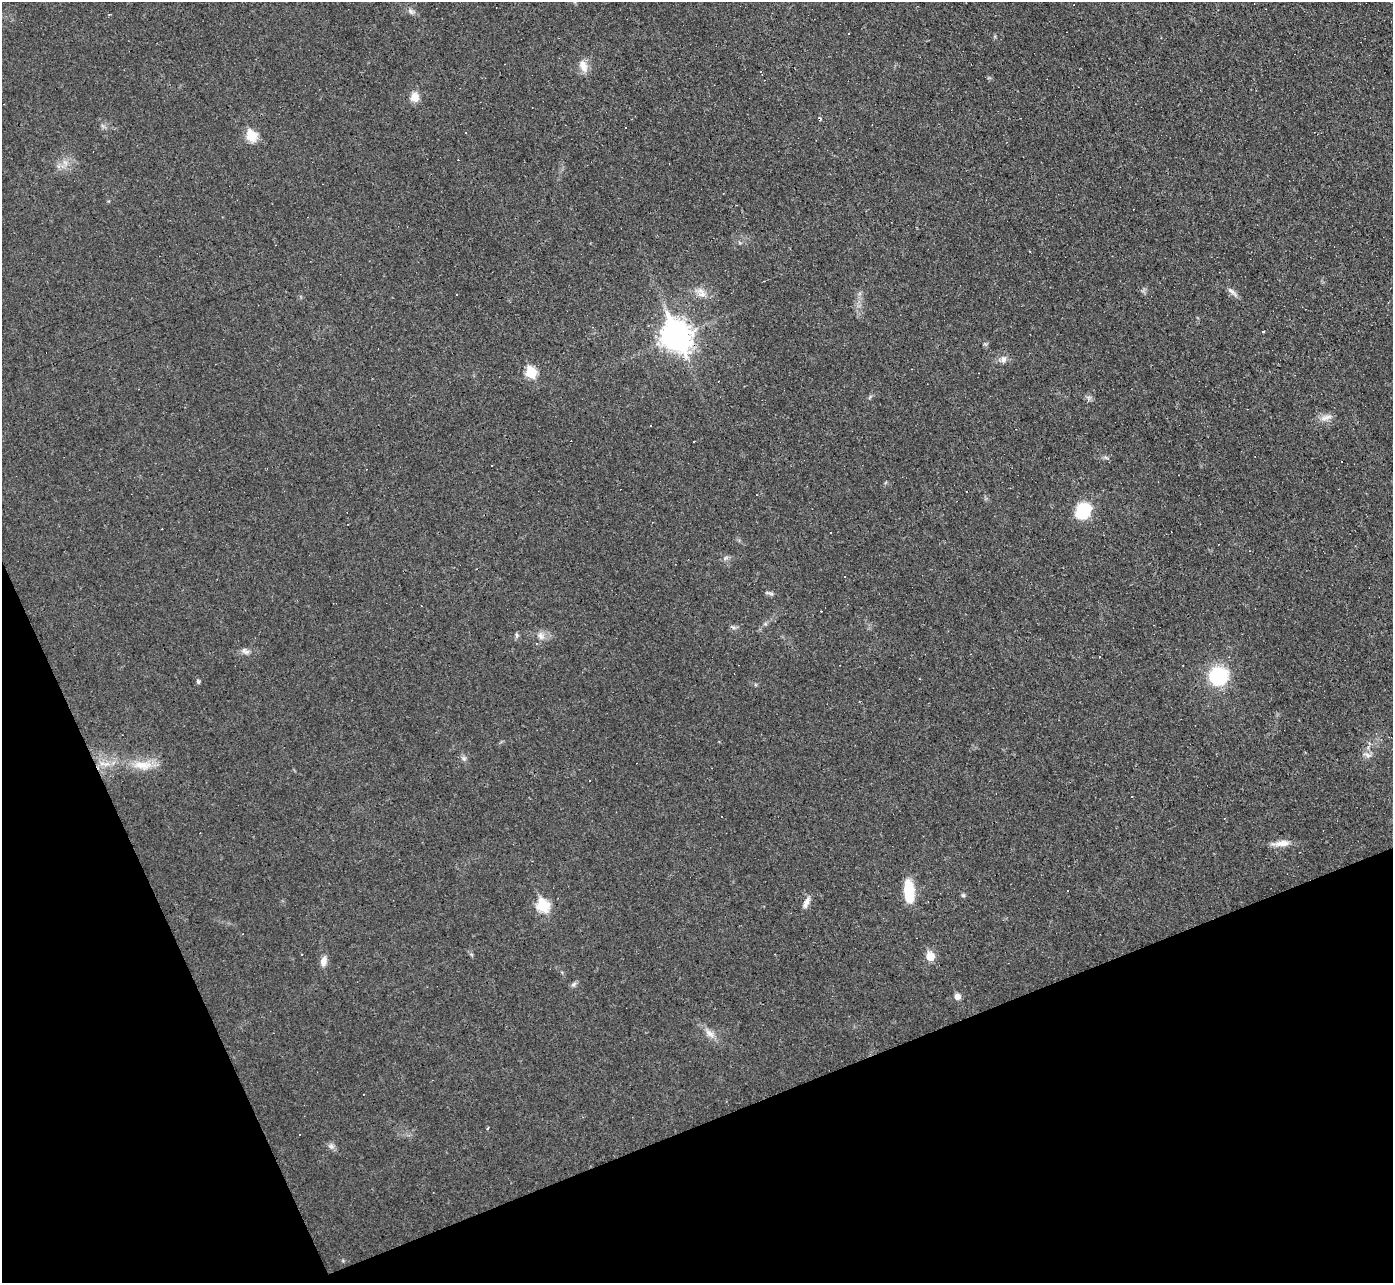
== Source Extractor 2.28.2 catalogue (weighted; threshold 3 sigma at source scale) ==
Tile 14 of 4 x 4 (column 2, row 4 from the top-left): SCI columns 1392-2782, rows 150-1430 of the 5565 x 5552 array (HDU 1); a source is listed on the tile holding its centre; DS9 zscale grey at full resolution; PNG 1395 x 1285 px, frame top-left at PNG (2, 2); no overlay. Shown black and unused: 20% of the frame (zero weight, under 3 of 4 exposures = <1% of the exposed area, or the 3 px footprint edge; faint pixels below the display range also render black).
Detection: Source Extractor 2.28.2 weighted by HDU 2 'WHT'; one run over the whole footprint, this tile lists its part. Background 0.0568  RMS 0.005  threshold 0.0223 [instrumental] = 3 sigma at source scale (4.5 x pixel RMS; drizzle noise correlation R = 1.50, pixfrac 1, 0.05/0.05 arcsec/px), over >= 5 px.
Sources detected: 61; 17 cosmic-ray / hot-pixel residue — not listed; the other 44 listed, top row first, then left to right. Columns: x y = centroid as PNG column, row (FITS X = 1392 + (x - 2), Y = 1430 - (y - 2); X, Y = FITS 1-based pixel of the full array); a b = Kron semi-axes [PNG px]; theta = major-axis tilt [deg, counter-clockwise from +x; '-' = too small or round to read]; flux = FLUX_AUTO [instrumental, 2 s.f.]
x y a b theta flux
411 11 9 5 -62 1.5
583 66 17 9 -70 4.5
415 97 10 9 - 5.2
251 136 6 6 - 28
1232 292 17 5 -42 2.2
702 294 11 7 31 3.1
456 295 3 3 - 1.3
1263 331 3 2 - 0.51
676 336 12 9 -63 610
1003 359 10 8 75 2.2
531 372 6 6 - 27
1327 417 14 7 22 3
694 441 2 2 - 0.34
1107 458 8 4 -33 1
1083 511 14 11 60 24
725 558 6 5 - 1
844 577 3 2 - 0.42
770 593 13 3 -13 1
733 627 7 4 -36 0.97
541 636 11 7 -58 2.5
244 650 8 6 72 1.6
1099 657 3 3 - 0.89
1218 676 15 14 - 38
198 681 5 4 - 1
1368 755 9 6 -28 1.8
464 758 7 6 - 1.2
107 764 13 6 17 3.5
142 765 29 11 -3 9.9
589 781 3 2 - 0.52
1282 843 24 7 6 4.7
909 891 26 11 -84 15
1068 891 3 2 - 0.81
963 895 5 5 - 0.82
806 903 15 7 66 2.7
543 905 7 6 - 39
301 954 3 2 - 0.63
930 956 6 6 - 13
323 961 13 8 77 3
574 984 9 4 36 1.2
957 996 7 7 - 2.7
710 1033 16 7 -44 3.8
487 1128 4 3 - 0.68
299 1134 3 3 - 6.7
331 1146 8 6 -28 1.7
Overlapping masked pixels (flux is a lower limit): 1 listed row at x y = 676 336